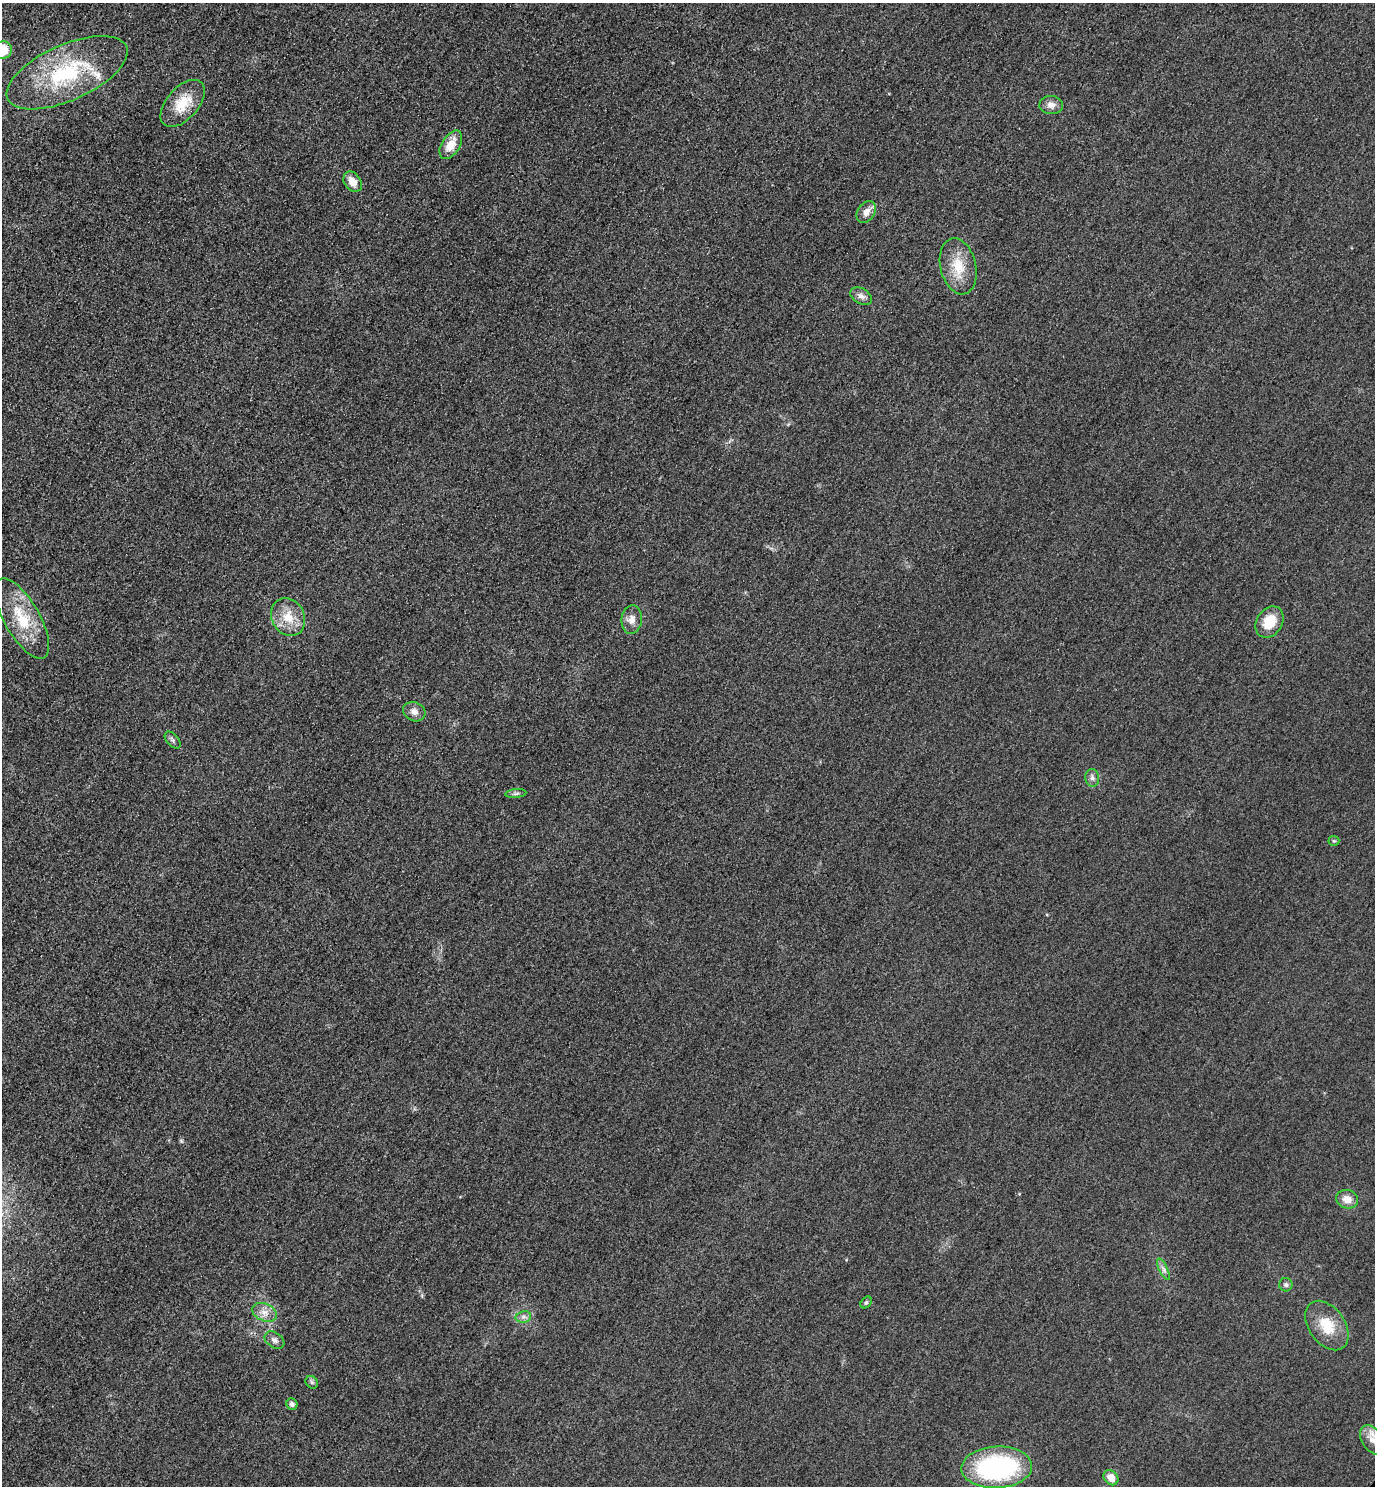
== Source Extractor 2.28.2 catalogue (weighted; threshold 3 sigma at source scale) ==
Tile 11 of 4 x 4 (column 3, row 3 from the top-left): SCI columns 3070-4442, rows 1514-2997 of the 5996 x 5993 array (HDU 1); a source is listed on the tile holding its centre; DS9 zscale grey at full resolution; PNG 1377 x 1488 px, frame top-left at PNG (2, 3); each listed source drawn as its Kron ellipse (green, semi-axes under 4 px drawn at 4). Shown black and unused: <1% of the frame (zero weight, under 3 of 4 exposures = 3% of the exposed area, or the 3 px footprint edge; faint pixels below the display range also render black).
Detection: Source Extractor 2.28.2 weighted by HDU 2 'WHT'; one run over the whole footprint, this tile lists its part. Background 0.0511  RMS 0.017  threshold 0.0753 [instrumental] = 3 sigma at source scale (4.5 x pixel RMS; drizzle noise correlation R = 1.50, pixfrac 1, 0.05/0.05 arcsec/px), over >= 5 px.
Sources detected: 32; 1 inside a brighter listed object's ellipse — not listed separately; the other 31 listed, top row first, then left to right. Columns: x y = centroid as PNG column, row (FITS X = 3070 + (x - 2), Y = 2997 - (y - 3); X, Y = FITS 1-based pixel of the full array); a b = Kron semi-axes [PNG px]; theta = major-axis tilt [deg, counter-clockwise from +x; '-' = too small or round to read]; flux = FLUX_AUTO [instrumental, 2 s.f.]
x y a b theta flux
3 50 9 9 - 41
67 73 65 28 24 170
183 103 28 16 48 46
1051 105 12 9 -2 11
451 145 16 9 58 27
353 182 11 8 -56 20
866 212 12 8 54 13
958 266 28 17 -77 45
861 296 12 7 -30 8.1
288 617 19 16 -61 36
22 618 45 17 -60 74
632 619 14 10 83 14
1270 622 17 13 58 38
414 712 11 9 -25 10
173 740 10 5 -49 4.2
1092 778 9 7 -84 5.8
516 793 10 4 5 3.5
1334 841 5 5 - 2.3
1347 1199 11 9 -13 16
1163 1269 11 3 -64 5.3
1286 1285 7 6 - 4.1
866 1302 6 5 - 3
264 1312 13 8 -22 14
523 1317 8 5 11 5.4
1327 1325 27 18 -54 45
274 1340 11 7 -34 6.8
312 1382 7 5 -45 3.4
292 1404 6 5 - 5.3
1372 1440 16 10 -58 16
997 1467 35 21 3 250
1111 1478 8 6 -48 19
Isophote crosses this tile's border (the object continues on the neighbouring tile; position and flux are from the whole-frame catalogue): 2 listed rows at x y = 3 50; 1372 1440